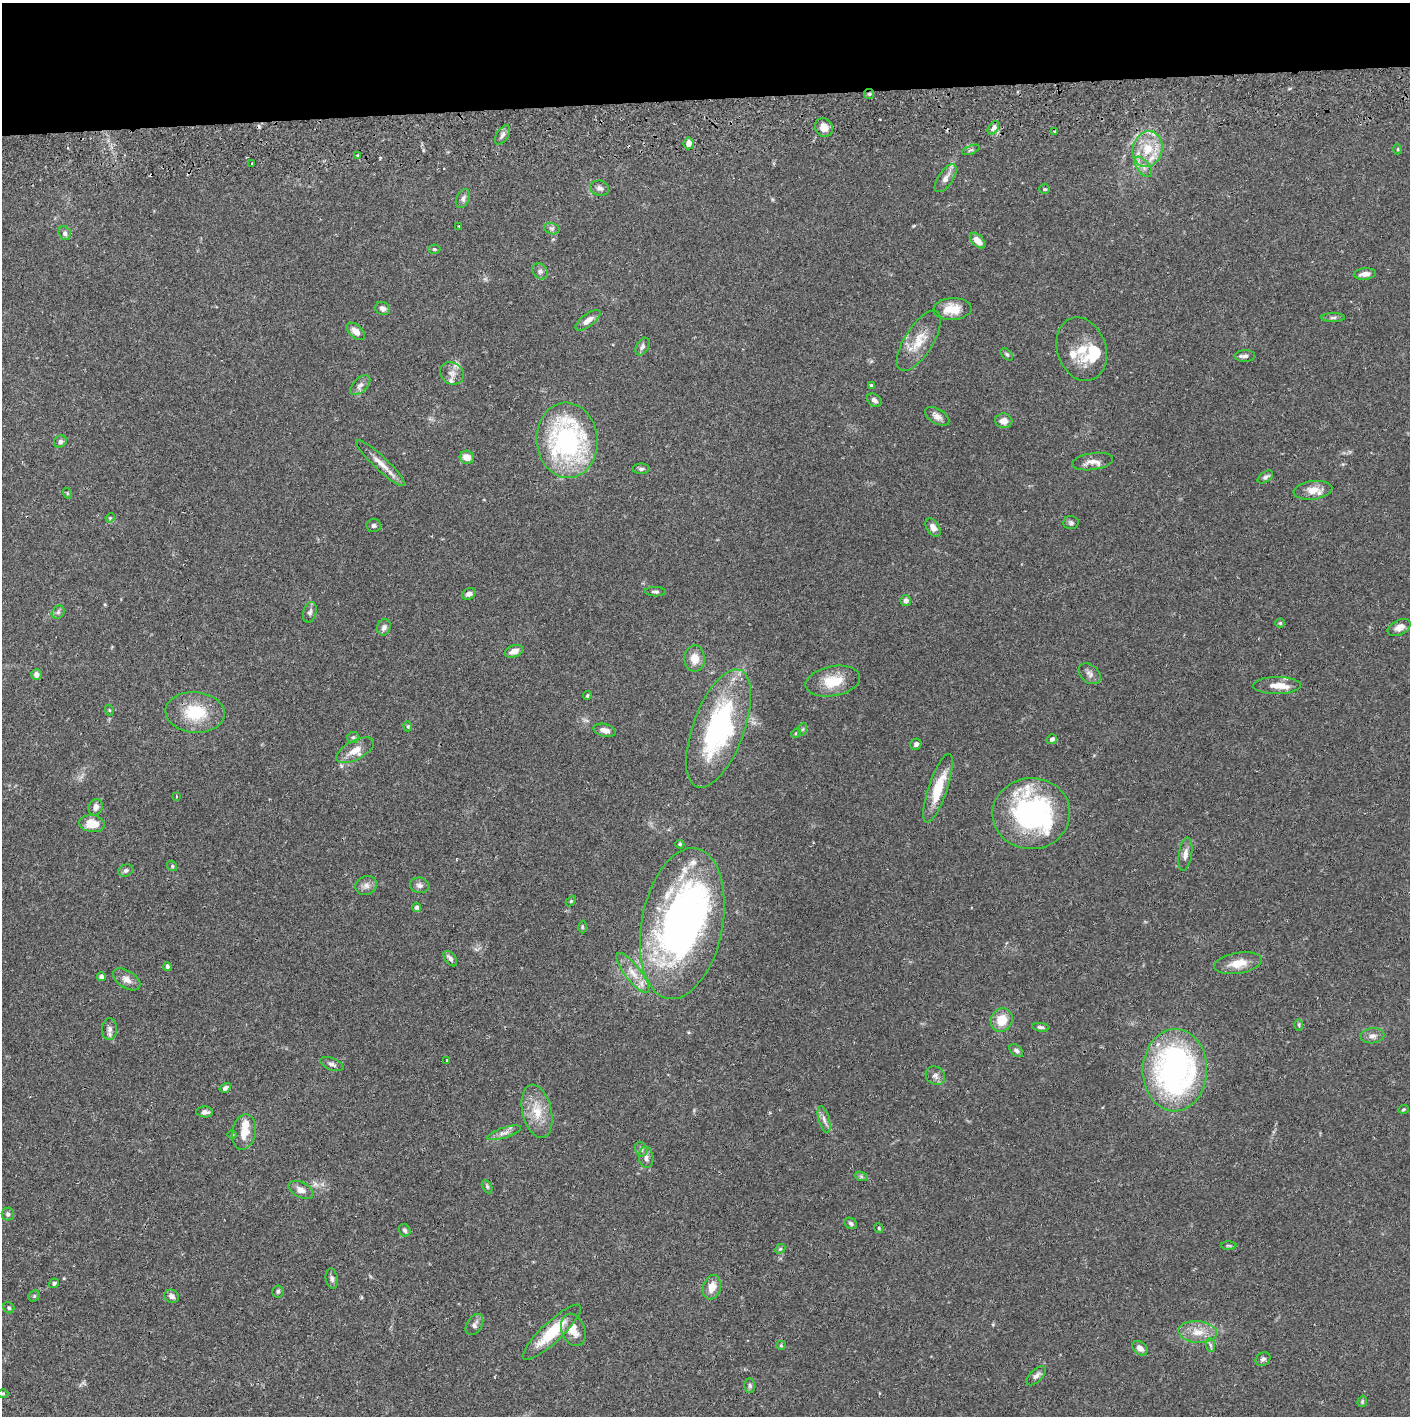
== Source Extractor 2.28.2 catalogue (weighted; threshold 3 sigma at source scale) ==
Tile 2 of 3 x 3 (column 2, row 1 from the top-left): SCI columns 1412-2819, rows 2884-4297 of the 4233 x 4354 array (HDU 1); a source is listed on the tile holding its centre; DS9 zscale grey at full resolution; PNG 1412 x 1418 px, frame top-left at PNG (2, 3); each listed source drawn as its Kron ellipse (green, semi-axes under 4 px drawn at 4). Shown black and unused: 7% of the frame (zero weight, under 2 of 3 exposures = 3% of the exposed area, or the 3 px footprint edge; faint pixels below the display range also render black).
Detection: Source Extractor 2.28.2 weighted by HDU 2 'WHT'; one run over the whole footprint, this tile lists its part. Background 0.0674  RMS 0.0048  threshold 0.0217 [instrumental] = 3 sigma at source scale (4.5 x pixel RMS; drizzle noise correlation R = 1.50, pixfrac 1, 0.05/0.05 arcsec/px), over >= 5 px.
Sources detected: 168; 4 inside a brighter object's white glare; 3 cosmic-ray / hot-pixel residue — neither listed nor drawn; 14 inside a brighter listed object's ellipse — not listed separately; the other 147 listed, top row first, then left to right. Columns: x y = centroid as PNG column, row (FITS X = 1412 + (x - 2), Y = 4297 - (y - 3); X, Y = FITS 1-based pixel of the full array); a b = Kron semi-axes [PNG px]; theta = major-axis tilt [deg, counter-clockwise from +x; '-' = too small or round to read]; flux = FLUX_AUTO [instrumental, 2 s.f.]
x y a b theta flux
869 94 5 5 - 0.85
824 127 10 8 -52 4.8
993 128 7 4 55 3.6
1055 132 4 2 - 0.56
503 135 11 6 57 1.7
689 143 6 5 - 3.4
1148 149 18 14 73 12
1398 149 5 3 - 0.53
971 150 9 3 22 0.76
358 155 4 3 - 0.55
252 163 3 2 - 0.67
1143 167 12 6 -51 2.3
946 178 16 7 56 3
600 188 10 7 -16 1.8
1045 189 5 4 - 0.68
463 199 10 6 64 1.8
459 226 2 2 - 0.41
552 229 8 5 -17 1.1
65 233 7 6 - 1.5
977 240 9 5 -46 4.4
434 249 6 4 -1 0.68
540 271 8 7 - 1.6
1365 274 11 5 5 2.7
383 308 7 6 - 1.9
952 309 19 11 2 8.1
1333 318 12 4 0 1.2
588 320 15 6 37 3.7
356 331 11 6 -42 3.5
919 341 34 14 58 11
642 346 9 6 61 1.6
1082 349 32 24 -72 13
1007 354 7 4 -45 0.82
1245 356 10 6 4 1.6
452 373 12 10 -33 3.3
360 385 12 7 44 2.3
871 385 4 4 - 0.76
874 400 8 6 -40 1.9
937 416 13 7 -32 2.6
1004 421 8 7 - 3.5
567 440 37 30 -85 87
60 442 7 5 40 1.7
467 457 7 6 - 4.3
1092 461 21 8 8 3.8
380 463 33 7 -43 5.4
641 469 8 5 1 1.2
1265 477 9 5 35 1.2
1313 490 19 9 7 5.9
67 493 5 3 - 0.4
110 518 5 3 - 0.41
1071 523 7 6 - 1.1
374 526 7 6 - 1.1
933 527 10 6 -56 2.9
656 592 10 4 -1 1.1
469 594 7 5 27 1.5
906 601 5 5 - 1.8
58 612 7 6 - 1.2
310 612 10 6 74 1.6
1280 623 5 4 - 0.54
384 627 8 6 69 1.7
1399 627 12 7 26 3
514 651 9 6 18 3.2
695 659 13 10 -89 5.6
1090 674 12 8 -41 2.3
36 675 5 5 - 2.1
833 681 27 15 10 13
1277 686 24 8 1 5.8
587 695 4 3 - 0.53
109 710 5 3 - 0.44
195 712 30 20 -4 19
408 726 5 4 - 0.6
718 728 62 25 70 76
803 729 7 4 71 0.75
605 730 11 6 -14 3.1
796 733 5 4 - 0.69
353 737 6 5 - 0.91
1052 739 5 4 - 1.2
916 744 6 5 - 1.3
355 750 21 9 28 5.9
938 788 36 9 71 14
176 796 4 2 - 0.35
96 807 8 7 - 2.3
1031 814 39 35 5 81
92 824 13 8 -7 8
680 844 4 4 - 0.56
1185 854 17 6 81 2.9
172 866 5 4 - 0.67
126 870 7 5 29 1.3
366 885 11 9 26 2.5
419 885 9 7 -9 2
571 901 6 4 46 0.56
417 907 4 4 - 2
682 924 76 40 79 190
582 927 6 4 -89 0.62
450 959 9 5 -53 1.6
1238 963 24 10 10 7.2
167 967 4 3 - 2.6
633 973 25 7 -52 6.5
101 977 4 4 - 2.2
127 979 15 8 -32 3.5
1002 1020 12 10 62 8.2
1299 1025 6 4 -88 0.62
1041 1027 9 4 -8 1
110 1029 10 7 86 2
1373 1036 12 7 6 2.3
1016 1051 8 5 -42 1.3
446 1060 4 3 - 3.2
332 1064 12 6 -21 1.7
1175 1070 41 32 88 140
935 1076 10 8 -36 2.2
225 1088 6 4 31 1.5
1403 1109 5 3 - 0.52
537 1111 27 14 -77 10
205 1112 8 5 -2 1.7
824 1119 14 5 -75 2.2
244 1132 18 11 78 6.3
504 1133 18 5 18 2.5
232 1134 5 3 - 0.49
641 1149 7 5 -62 1.2
646 1157 10 7 -84 2.1
861 1176 7 4 -19 0.85
487 1187 7 4 -63 0.79
301 1190 13 7 -26 3.2
8 1214 6 6 - 1.1
851 1223 7 5 -33 1
879 1228 5 4 - 0.57
405 1230 7 5 -60 1
1229 1246 8 3 -1 0.6
780 1249 5 4 - 0.65
332 1279 10 6 -79 1.5
54 1283 5 4 - 0.91
712 1287 12 9 75 5.3
278 1291 6 5 - 0.96
34 1296 6 5 - 0.68
172 1296 7 6 - 2.1
9 1308 6 5 - 0.85
474 1325 11 7 58 2
573 1330 17 11 -69 6.6
552 1332 39 10 43 18
1198 1332 19 11 -5 7.1
781 1345 5 4 - 0.55
1210 1345 7 4 -88 1
1140 1348 8 6 -40 3
1263 1359 8 6 33 1.3
1036 1376 12 6 45 1.8
750 1385 7 5 -90 0.96
3 1393 5 3 - 0.48
1362 1401 6 4 71 0.6
Overlapping masked pixels (flux is a lower limit): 2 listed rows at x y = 869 94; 301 1190